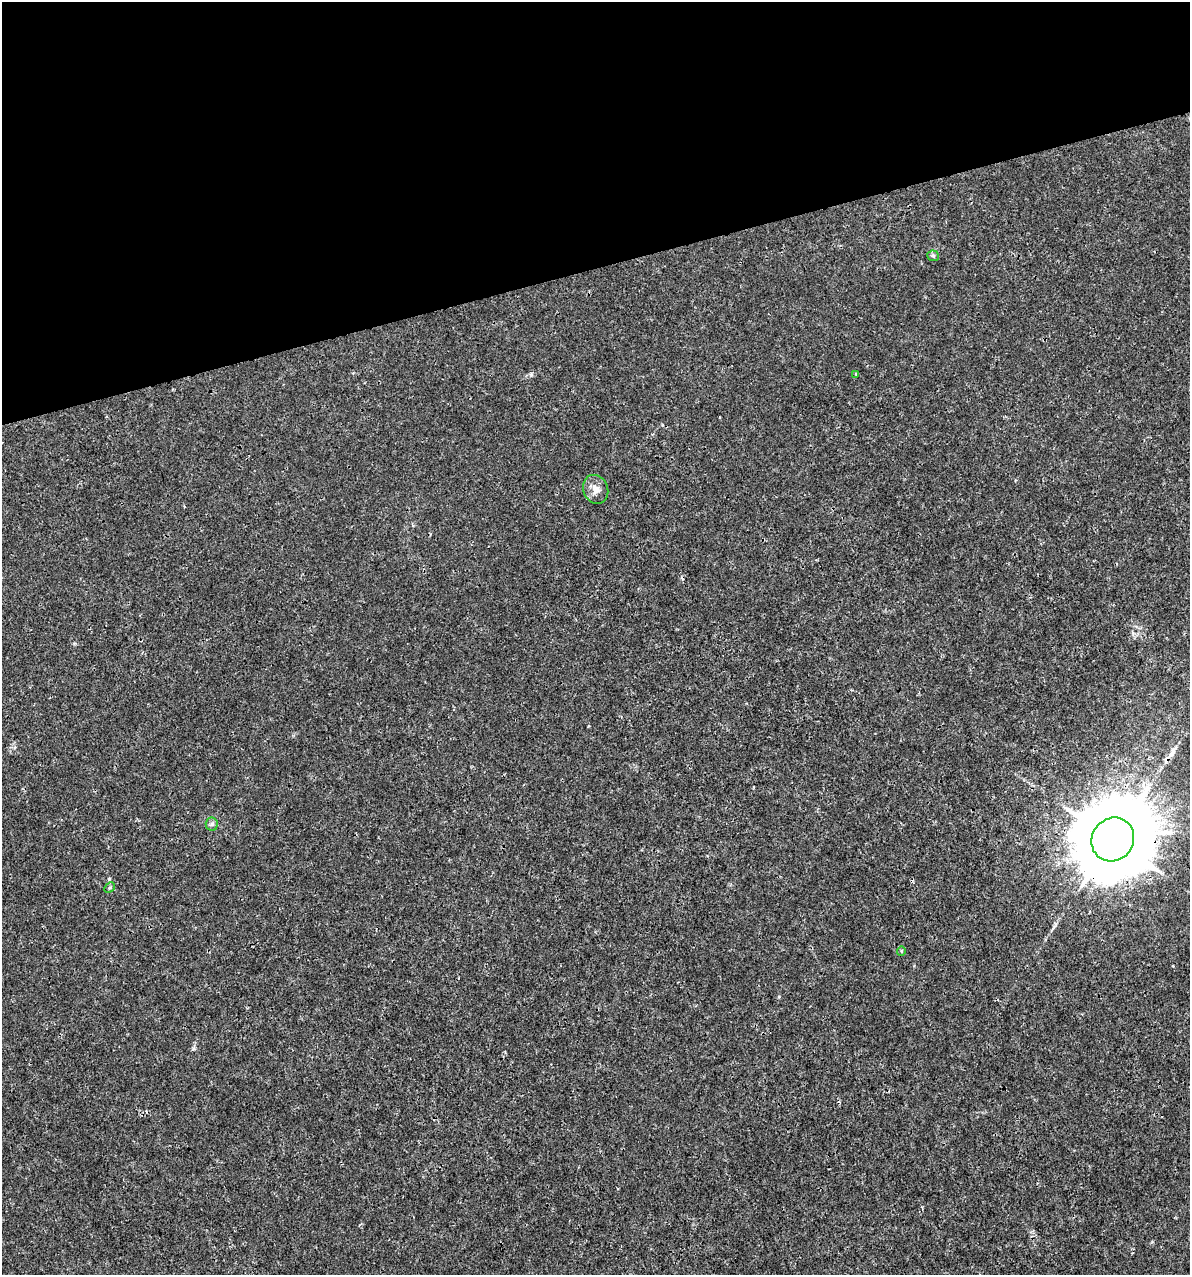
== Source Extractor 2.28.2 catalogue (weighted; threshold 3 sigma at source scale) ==
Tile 3 of 4 x 4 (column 3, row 1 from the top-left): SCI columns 2468-3655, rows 3819-5091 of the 4886 x 5091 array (HDU 1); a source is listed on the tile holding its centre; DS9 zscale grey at full resolution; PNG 1192 x 1277 px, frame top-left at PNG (2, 2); each listed source drawn as its Kron ellipse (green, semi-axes under 4 px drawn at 4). Shown black and unused: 21% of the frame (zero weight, under 3 of 4 exposures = <1% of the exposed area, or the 3 px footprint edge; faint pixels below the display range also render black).
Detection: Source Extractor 2.28.2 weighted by HDU 2 'WHT'; one run over the whole footprint, this tile lists its part. Background 3.56e-04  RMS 8.5e-04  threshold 0.00384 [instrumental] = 3 sigma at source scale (4.5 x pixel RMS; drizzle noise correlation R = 1.50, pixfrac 1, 0.0396/0.0396 arcsec/px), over >= 5 px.
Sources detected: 9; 1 cosmic-ray / hot-pixel residue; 1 long thin detection or spike segment (spike, bleed or trail) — neither listed nor drawn; the other 7 listed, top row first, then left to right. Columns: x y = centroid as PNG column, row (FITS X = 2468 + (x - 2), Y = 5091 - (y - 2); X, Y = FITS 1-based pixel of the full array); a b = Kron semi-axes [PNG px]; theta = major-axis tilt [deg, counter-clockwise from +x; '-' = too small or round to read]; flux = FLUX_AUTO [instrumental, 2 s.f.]
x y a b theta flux
933 256 6 5 - 0.15
856 374 3 3 - 0.098
596 489 15 12 -66 0.72
212 824 6 6 - 0.21
1113 839 22 20 54 1500
110 888 6 4 45 0.12
901 951 5 4 - 0.099
Overlapping masked pixels (flux is a lower limit): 1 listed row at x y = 1113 839